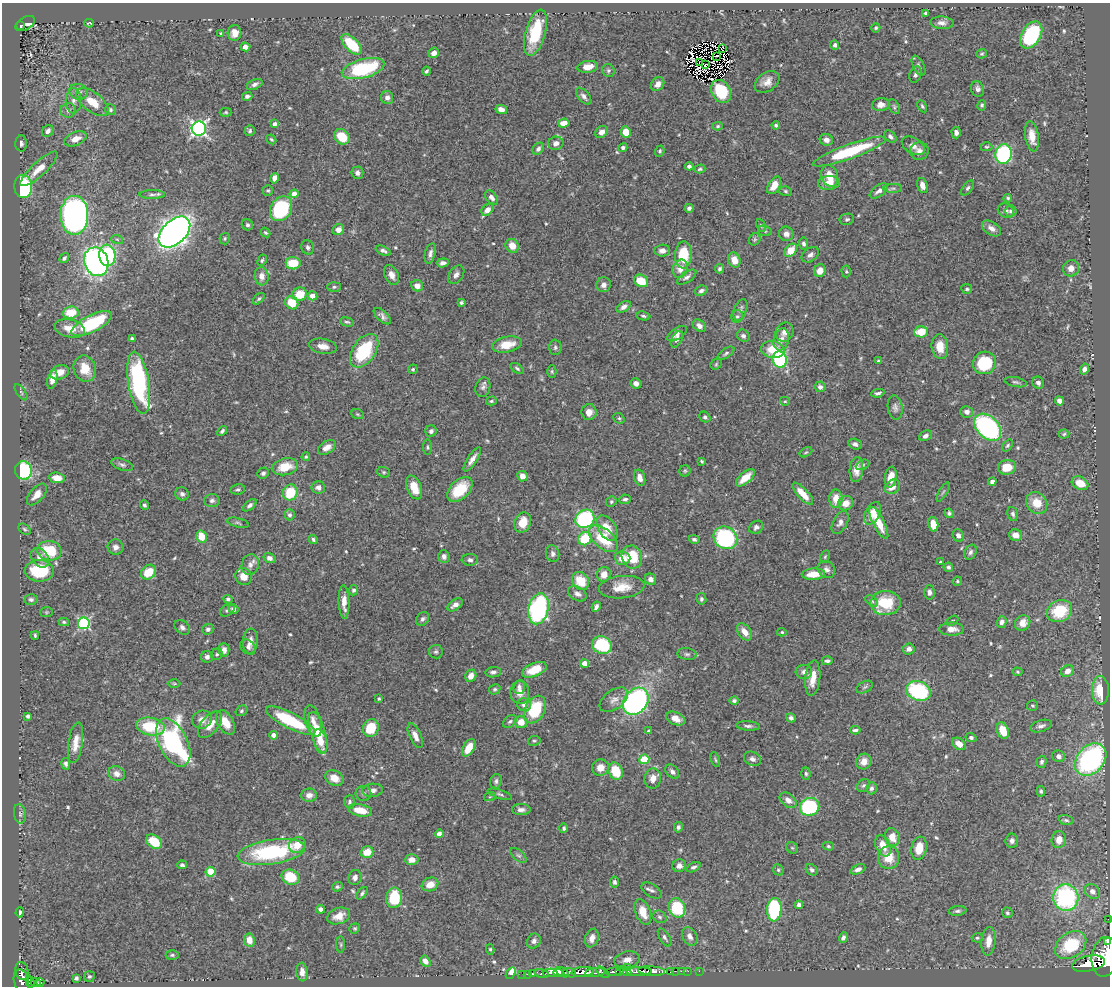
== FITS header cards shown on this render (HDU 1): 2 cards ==
NAXIS1  =                 1108
NAXIS2  =                  984

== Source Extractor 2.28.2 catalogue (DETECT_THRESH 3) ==
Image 1108 x 984 px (HDU 1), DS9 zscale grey, 1 PNG px = 1 image px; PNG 1112 x 988 px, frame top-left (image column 1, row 984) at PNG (2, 3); each listed source drawn as its Kron ellipse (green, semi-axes under 4 px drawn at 4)
Background 0.831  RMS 0.015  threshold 0.0464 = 3 sigma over >= 5 px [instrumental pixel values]
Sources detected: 592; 6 with non-positive FLUX_AUTO (blend fragments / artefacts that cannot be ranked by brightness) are neither listed nor drawn; of the other 586, the 500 brightest by FLUX_AUTO listed and drawn (86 fainter detections omitted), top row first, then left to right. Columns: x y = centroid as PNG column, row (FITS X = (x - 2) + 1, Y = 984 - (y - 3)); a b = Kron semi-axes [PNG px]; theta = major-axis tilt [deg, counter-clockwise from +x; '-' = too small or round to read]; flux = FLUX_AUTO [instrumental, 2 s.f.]
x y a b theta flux
925 13 4 3 - 1.6
89 23 5 3 - 1.5
942 23 12 6 -4 5.3
25 24 11 6 30 200
21 25 4 3 - 65
876 28 4 4 - 1.7
234 33 8 7 - 8
535 33 24 10 74 49
221 34 4 3 - 1.4
1031 35 15 9 58 81
352 44 13 6 -44 46
835 45 4 4 - 3.8
245 47 5 4 - 7.6
723 48 2 2 - 3.2
434 53 5 5 - 5.4
982 54 5 4 - 1.6
717 56 3 2 - 3
699 63 3 2 - 1.4
705 65 3 2 - 1.4
919 66 11 5 -64 3.4
588 67 10 6 8 12
363 69 22 9 15 90
608 70 7 6 - 2.6
426 71 4 3 - 1.8
915 75 8 5 70 3.1
767 82 13 9 35 9.5
255 84 8 5 23 3.5
658 84 7 6 - 6.2
977 89 8 6 -67 4.2
721 91 12 9 -60 43
79 92 9 7 -20 5.1
247 96 5 4 - 3.8
584 96 10 5 -50 4
387 97 6 6 - 4.5
73 101 13 7 90 6.1
93 102 19 9 -38 20
881 105 9 6 10 6.2
982 105 5 4 - 2
922 106 6 4 -60 2
894 107 8 5 -64 2
501 109 6 4 -14 5.7
68 110 8 7 - 3.9
110 110 5 5 - 1.9
226 112 6 4 -1 1.5
564 123 6 4 7 9.6
275 124 4 4 - 3.5
776 125 4 4 - 2.3
718 126 5 4 - 1.4
199 128 7 7 - 320
48 131 6 5 - 5.3
250 131 5 5 - 2.1
602 132 7 5 43 6.2
626 132 6 5 - 15
956 133 6 4 -87 4.2
1032 136 15 6 -81 12
342 137 8 7 - 24
890 137 7 5 -42 3.8
76 139 12 6 23 11
271 139 5 4 - 1.6
826 140 6 6 - 6.1
21 143 8 5 -88 3.2
556 143 7 6 - 5.5
913 146 12 7 -31 5.7
987 147 6 4 0 1.6
623 148 4 4 - 2.6
538 149 7 5 52 3
660 151 5 4 - 1.7
849 151 38 7 20 70
919 151 9 9 - 5.7
1004 154 10 8 79 160
689 166 4 4 - 3.3
39 169 24 7 43 17
700 169 5 4 - 1.9
357 173 6 6 - 4.2
830 176 11 8 -68 16
275 178 5 4 - 6.4
829 183 11 7 3 11
774 185 10 6 59 13
922 185 8 5 -72 7.2
23 186 11 9 -87 94
893 188 9 4 1 2.6
968 188 8 4 52 2.6
268 190 5 5 - 1.6
785 191 6 4 -18 1.8
879 191 10 5 36 4.8
152 194 13 4 0 3.4
294 194 4 4 - 11
491 197 8 5 -48 4.7
1008 198 4 3 - 1.6
689 208 4 4 - 2.8
281 209 13 10 57 93
487 210 6 5 - 8
1006 211 8 7 - 3.2
1011 211 6 5 - 3.1
74 215 19 14 -89 390
847 219 7 5 11 2.2
247 225 6 5 - 2.7
761 226 7 4 -64 1.5
991 228 10 6 -33 6.3
338 230 6 5 - 6.8
765 231 7 5 -17 1.9
174 232 19 11 44 860
265 233 5 4 - 1.7
786 234 7 7 - 5.1
117 239 6 3 -19 1.4
225 239 6 5 - 1.6
755 239 6 5 - 1.7
803 244 6 4 -84 2.8
512 246 7 6 - 12
308 247 7 6 - 2.7
791 250 8 5 47 19
383 251 8 4 -23 3.2
662 251 8 6 3 5.4
430 253 10 5 76 3.8
107 255 11 8 -84 100
683 255 13 8 88 43
810 255 10 6 36 4.3
64 258 5 4 - 2.2
262 260 6 4 61 1.8
734 260 8 6 -70 10
96 262 14 12 -72 400
293 263 7 6 - 30
443 263 6 4 7 3.9
1071 268 8 8 - 7.5
680 269 9 7 67 9.1
719 269 5 4 - 2.1
820 271 6 6 - 12
846 271 6 4 -89 1.5
392 275 10 6 -67 6.9
456 275 10 7 55 4.5
262 276 9 7 -82 7
687 277 11 5 34 3.8
641 281 7 6 - 25
604 285 7 7 - 5.7
417 286 6 5 - 6.8
334 287 7 5 2 2
967 289 5 4 - 2.2
701 291 6 5 - 2.8
300 294 7 6 - 22
312 296 5 4 - 8.7
259 299 7 4 44 1.8
292 303 7 6 - 23
461 303 3 3 - 2.2
624 307 8 5 33 5
740 310 11 6 70 3.7
71 312 8 6 5 25
382 316 10 5 -43 3.9
643 316 7 4 -9 2.1
737 316 6 6 - 2
347 322 7 4 -14 1.8
92 324 22 8 27 81
699 326 7 5 -38 5.1
70 328 15 8 -12 15
785 332 10 8 57 6.6
921 332 7 5 4 24
677 334 11 5 34 4.6
743 336 7 5 -45 3.5
132 339 4 3 - 2.5
677 339 9 5 60 3
781 339 11 7 74 7
507 345 15 8 11 18
323 346 14 7 -10 9.4
555 347 7 6 - 2.6
940 347 12 8 -85 16
773 349 12 8 -10 26
364 351 19 11 56 65
726 353 9 4 34 2.6
780 360 8 7 - 85
878 361 4 3 - 1.4
984 363 12 11 - 49
716 364 6 5 - 1.6
517 368 7 4 -34 2
85 369 13 11 -70 20
413 369 5 4 - 1.9
1084 369 5 4 - 4.3
552 371 6 4 -89 1.6
59 372 10 6 19 11
52 379 10 4 77 7.7
1016 382 11 5 -11 2.7
139 383 31 10 -81 140
636 383 5 5 - 4.3
1038 383 6 5 - 3.6
483 387 10 7 74 3.8
820 387 5 5 - 3.9
21 392 9 4 -55 2.1
878 393 6 3 10 2.5
491 401 5 4 - 1.6
785 401 5 4 - 1.4
1059 401 5 4 - 6.3
895 408 12 7 -82 4.3
589 412 8 7 - 8.2
967 412 6 6 - 4.8
358 414 6 5 - 1.6
705 417 6 5 - 2.1
619 418 6 5 - 1.6
988 427 16 10 -45 220
222 431 6 4 47 2.6
431 431 6 5 - 3.1
1064 434 5 4 - 1.7
925 436 7 5 29 3.6
855 444 7 5 -20 3.9
1007 445 6 4 51 1.7
327 447 10 6 34 7.1
427 447 8 3 -90 1.4
806 452 7 4 29 1.4
306 457 4 4 - 1.5
472 459 14 5 57 6.3
702 461 4 2 - 1.5
122 465 11 5 -19 3
863 465 7 4 26 2
285 467 13 8 12 24
1007 467 9 7 11 18
23 470 9 8 - 79
856 470 12 7 85 9.2
685 471 5 5 - 1.6
384 472 6 5 - 1.7
263 473 6 5 - 2.8
522 476 5 5 - 7.8
891 477 10 6 81 14
57 478 8 5 -9 12
640 478 8 5 -73 8
745 478 11 5 42 14
992 482 4 4 - 3.7
1080 483 9 6 -27 15
318 487 7 6 - 4.9
414 487 12 7 -68 17
892 487 8 6 43 9.3
238 489 7 5 10 2.3
460 489 15 9 44 37
290 492 8 7 - 37
943 492 11 3 60 1.7
37 494 13 7 49 9.6
182 494 7 6 - 4
803 494 14 5 -47 16
625 499 6 4 5 2.4
836 499 9 6 89 13
212 500 8 6 2 3.1
611 502 5 5 - 2
846 503 8 7 - 11
1037 503 11 10 - 19
144 505 5 4 - 2.2
250 505 8 4 40 3.4
873 513 12 7 63 15
949 513 5 4 - 2.3
1013 514 7 5 -71 2.5
290 515 5 5 - 3.2
585 519 10 8 39 130
523 522 10 8 67 16
840 522 12 7 63 5.4
238 523 11 4 -14 2.2
879 523 17 5 -63 18
933 524 7 5 -80 14
756 527 7 6 - 4
607 528 14 8 -56 17
25 529 7 4 -40 1.7
958 535 6 5 - 3.6
1015 535 6 6 - 8.5
201 537 6 5 - 18
725 538 12 11 - 120
585 539 7 6 - 41
603 539 17 9 -40 35
694 539 5 4 - 2.4
313 540 4 3 - 2.1
116 547 8 7 - 5.2
49 551 12 10 -8 41
970 552 8 5 64 3
553 553 8 6 -78 3.4
444 556 6 5 - 4.1
632 557 11 10 - 34
825 557 6 4 63 1.4
40 558 11 8 -50 6.8
269 558 6 5 - 5.4
623 558 8 6 -2 11
470 560 8 6 -2 3.2
940 562 4 3 - 1.7
250 565 10 8 71 5.3
948 567 5 4 - 2.6
826 569 9 8 - 4.7
39 571 14 10 -1 56
148 572 8 6 43 26
604 574 7 7 - 9.5
813 574 11 5 3 16
243 576 9 8 - 11
651 579 6 5 - 5.5
580 581 10 8 -54 23
957 581 4 4 - 1.7
622 587 23 11 6 17
354 590 5 4 - 2.1
929 592 7 5 -89 4
577 594 10 6 -30 4.3
31 599 6 5 - 2.6
228 599 5 4 - 2
701 599 6 5 - 2.7
872 601 7 4 -37 2.1
344 602 17 5 -88 10
885 603 15 12 1 43
455 605 8 5 36 6
596 607 5 4 - 3.8
233 609 5 4 - 3.8
538 609 16 10 77 190
227 610 8 5 30 2.6
1060 611 13 11 25 44
46 612 6 5 - 1.4
423 619 7 5 53 2.8
952 621 6 4 30 1.5
64 622 5 4 - 1.6
1002 622 6 5 - 3.7
84 623 6 6 - 150
1023 623 8 7 - 10
182 627 8 6 -39 3.5
208 629 5 5 - 3.3
951 629 12 6 -1 9.6
744 632 10 6 -53 10
782 632 5 4 - 1.5
35 635 4 3 - 1.5
250 641 12 7 85 8.8
602 645 10 8 -23 70
248 647 8 6 -42 3.6
909 649 6 5 - 5.2
224 650 7 5 -90 5.8
436 652 7 7 - 2.5
217 654 6 5 - 1.8
687 654 10 6 -7 3.2
207 657 6 6 - 4.6
827 661 5 3 - 2.7
585 664 4 4 - 16
534 670 13 6 21 21
1067 671 6 5 - 6.7
493 672 8 5 8 3.3
804 672 8 7 - 4.1
1017 672 5 4 - 1.4
471 676 6 5 - 8.5
813 678 18 7 84 15
174 683 6 4 0 1.6
519 687 7 5 71 3.5
865 687 9 5 27 2.3
495 689 6 5 - 1.9
1100 690 14 8 -88 29
918 691 12 9 -20 120
520 692 11 9 -87 7.8
379 699 3 3 - 1.7
614 700 16 9 36 7.7
636 701 15 11 52 290
734 701 5 4 - 2.6
524 705 7 6 - 3.9
1032 706 5 5 - 1.8
535 709 15 10 62 51
241 711 6 5 - 1.8
28 716 4 4 - 2.5
791 718 5 4 - 2.5
676 719 10 6 -23 8.7
202 720 10 9 - 7.9
290 721 27 8 -27 67
313 721 16 8 -75 8.2
510 721 8 5 39 2.5
226 722 13 8 -60 16
521 722 6 6 - 13
210 725 16 8 50 14
150 726 14 9 -9 43
748 726 12 4 -4 3.2
1041 726 11 5 17 3.8
371 728 9 8 - 30
855 730 5 3 - 2.4
649 731 4 4 - 2.3
1003 731 8 5 -68 19
318 732 21 7 -73 29
273 735 4 4 - 5.6
415 736 13 6 -66 7.8
971 738 5 4 - 2.6
320 741 12 6 -77 15
534 741 6 4 10 1.6
173 742 26 14 -64 220
76 743 20 7 81 12
959 744 7 5 -37 9.2
469 748 9 5 59 18
1058 756 6 6 - 4.2
644 759 5 4 - 52
752 759 9 7 -28 4.8
715 760 8 4 -69 1.6
1091 760 18 13 47 190
864 762 8 7 - 10
1042 762 6 5 - 2.3
66 764 6 4 -77 2.4
600 767 8 8 - 11
616 771 9 7 -68 27
672 772 8 5 -47 4.1
117 774 8 7 - 6.4
806 774 6 4 -85 2
334 778 9 7 -28 13
653 778 10 8 81 8.4
496 781 7 5 75 2.6
864 785 7 5 42 2.5
871 788 6 5 - 2.9
373 790 10 6 4 5.1
1041 791 5 4 - 2.1
363 793 8 7 - 3.4
500 794 13 4 -18 2.6
309 795 8 6 1 5.7
490 796 6 4 20 1.5
788 800 9 6 -38 6.6
349 802 6 5 - 2.5
810 807 10 9 - 99
360 810 12 6 -11 18
521 810 9 5 0 4.5
20 814 10 6 -80 2.5
1066 820 7 4 -15 2.2
678 827 5 4 - 2.7
564 828 4 4 - 2.1
439 834 4 4 - 3.9
892 837 9 7 -72 13
1059 839 8 7 - 10
1012 841 7 6 - 4.3
154 842 8 6 -37 34
297 845 8 7 - 16
828 846 5 4 - 1.6
883 846 11 7 -66 13
792 848 6 5 - 1.9
919 848 11 7 81 18
271 852 34 12 8 110
367 852 6 5 - 19
519 855 9 5 -40 2.3
889 858 11 10 - 18
412 860 6 5 - 7.4
182 865 5 4 - 2.3
679 866 7 6 - 5.3
693 867 7 4 25 2.8
858 869 8 4 22 4.3
778 870 6 5 - 1.8
812 870 6 5 - 2.8
211 872 5 5 - 38
291 877 9 7 -23 33
355 877 7 6 - 4
614 882 5 4 - 3.1
430 884 8 6 19 12
337 887 5 4 - 1.9
652 890 11 6 -33 3.8
1092 891 8 6 -43 4.8
362 893 7 4 51 2.2
1066 897 13 12 - 140
394 898 10 8 85 41
799 905 4 4 - 3.6
677 908 10 8 -68 55
320 909 4 4 - 4
774 910 12 7 86 86
958 911 9 5 5 2.6
20 912 5 3 - 2.3
643 912 13 7 -69 19
1007 913 5 5 - 1.9
339 916 12 8 21 11
660 917 7 5 -31 2.7
1108 919 2 2 - 7.1
355 928 5 5 - 1.6
690 936 10 7 -61 5.9
665 937 10 5 -58 2.8
592 938 9 6 70 6.7
843 938 5 4 - 3.2
977 938 5 4 - 1.7
249 940 7 5 -83 11
534 941 8 6 58 3.9
988 941 14 7 84 11
1108 942 3 2 - 310
341 945 8 4 -90 1.6
1071 945 17 12 36 53
490 949 5 4 - 1.5
172 955 6 4 0 1.8
1105 957 20 13 84 5200
627 960 13 8 14 8.4
425 961 6 4 -58 6.7
1089 964 17 7 11 2500
627 967 2 2 - 35
22 971 9 6 -77 190
619 971 4 3 - 120
625 971 7 4 -26 110
639 971 12 3 1 1000
651 971 13 4 -4 1100
675 971 2 2 - 13
681 971 2 2 - 12
688 971 2 2 - 11
699 971 2 2 - 11
302 972 9 5 -84 6.8
562 972 7 4 -27 710
583 972 11 5 5 1400
595 972 10 3 7 430
603 972 7 4 -39 360
614 972 7 3 5 300
670 972 3 3 - 40
511 973 6 4 53 17
550 973 7 3 2 160
558 973 5 2 - 400
570 973 6 3 -24 300
522 974 2 2 - 7.1
527 974 2 2 - 7.2
532 974 3 3 - 32
541 974 7 3 -16 140
89 977 5 5 - 1.8
76 978 4 3 - 3.2
21 981 12 7 -74 590
30 981 6 3 -73 110
36 982 5 3 - 140
40 982 4 3 - 100
At the frame edge (FLAGS 8, measured only in part): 3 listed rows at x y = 1108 919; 1108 942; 1105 957
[86 fainter detections neither listed nor drawn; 6 non-positive-flux detections neither listed nor drawn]